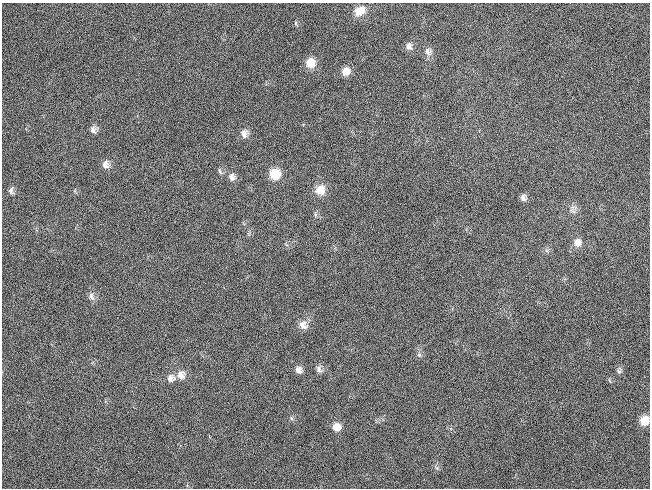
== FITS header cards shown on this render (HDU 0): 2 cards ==
NAXIS1  =                  648 / length of data axis 1
NAXIS2  =                  486 / length of data axis 2

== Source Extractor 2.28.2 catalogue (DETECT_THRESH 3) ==
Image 648 x 486 px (HDU 0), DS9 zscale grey, 1 PNG px = 1 image px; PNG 652 x 490 px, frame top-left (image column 1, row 486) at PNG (2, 3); no overlay
Background 118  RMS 26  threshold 78.3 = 3 sigma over >= 5 px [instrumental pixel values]
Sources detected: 30; all 30 listed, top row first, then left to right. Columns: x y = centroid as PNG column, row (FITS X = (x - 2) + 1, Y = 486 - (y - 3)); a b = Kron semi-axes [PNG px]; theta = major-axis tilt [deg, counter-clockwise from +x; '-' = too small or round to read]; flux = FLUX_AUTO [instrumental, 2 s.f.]
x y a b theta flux
359 11 14 10 34 20000
295 23 6 4 90 2300
409 46 10 8 -66 7900
428 52 12 9 -55 9300
310 63 10 10 - 23000
346 71 9 9 - 16000
93 129 9 7 89 7800
244 133 10 9 - 11000
105 164 10 9 - 11000
220 171 9 4 -67 3400
275 174 10 10 - 42000
232 177 10 8 -80 9000
320 190 12 11 - 22000
11 191 10 6 -83 6000
523 198 8 7 - 6900
573 209 13 9 79 8600
315 214 7 4 -72 3000
577 243 11 10 - 14000
91 297 11 7 -70 7800
303 325 12 10 -50 12000
419 355 6 5 - 3300
319 369 10 7 -81 6600
298 370 8 8 - 8900
619 371 8 6 -17 4000
181 375 11 10 - 14000
171 378 10 10 - 11000
291 418 6 4 -71 2500
644 421 9 8 - 24000
336 427 10 9 - 16000
437 468 7 4 -70 2900
At the frame edge (FLAGS 8, measured only in part): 1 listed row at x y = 644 421